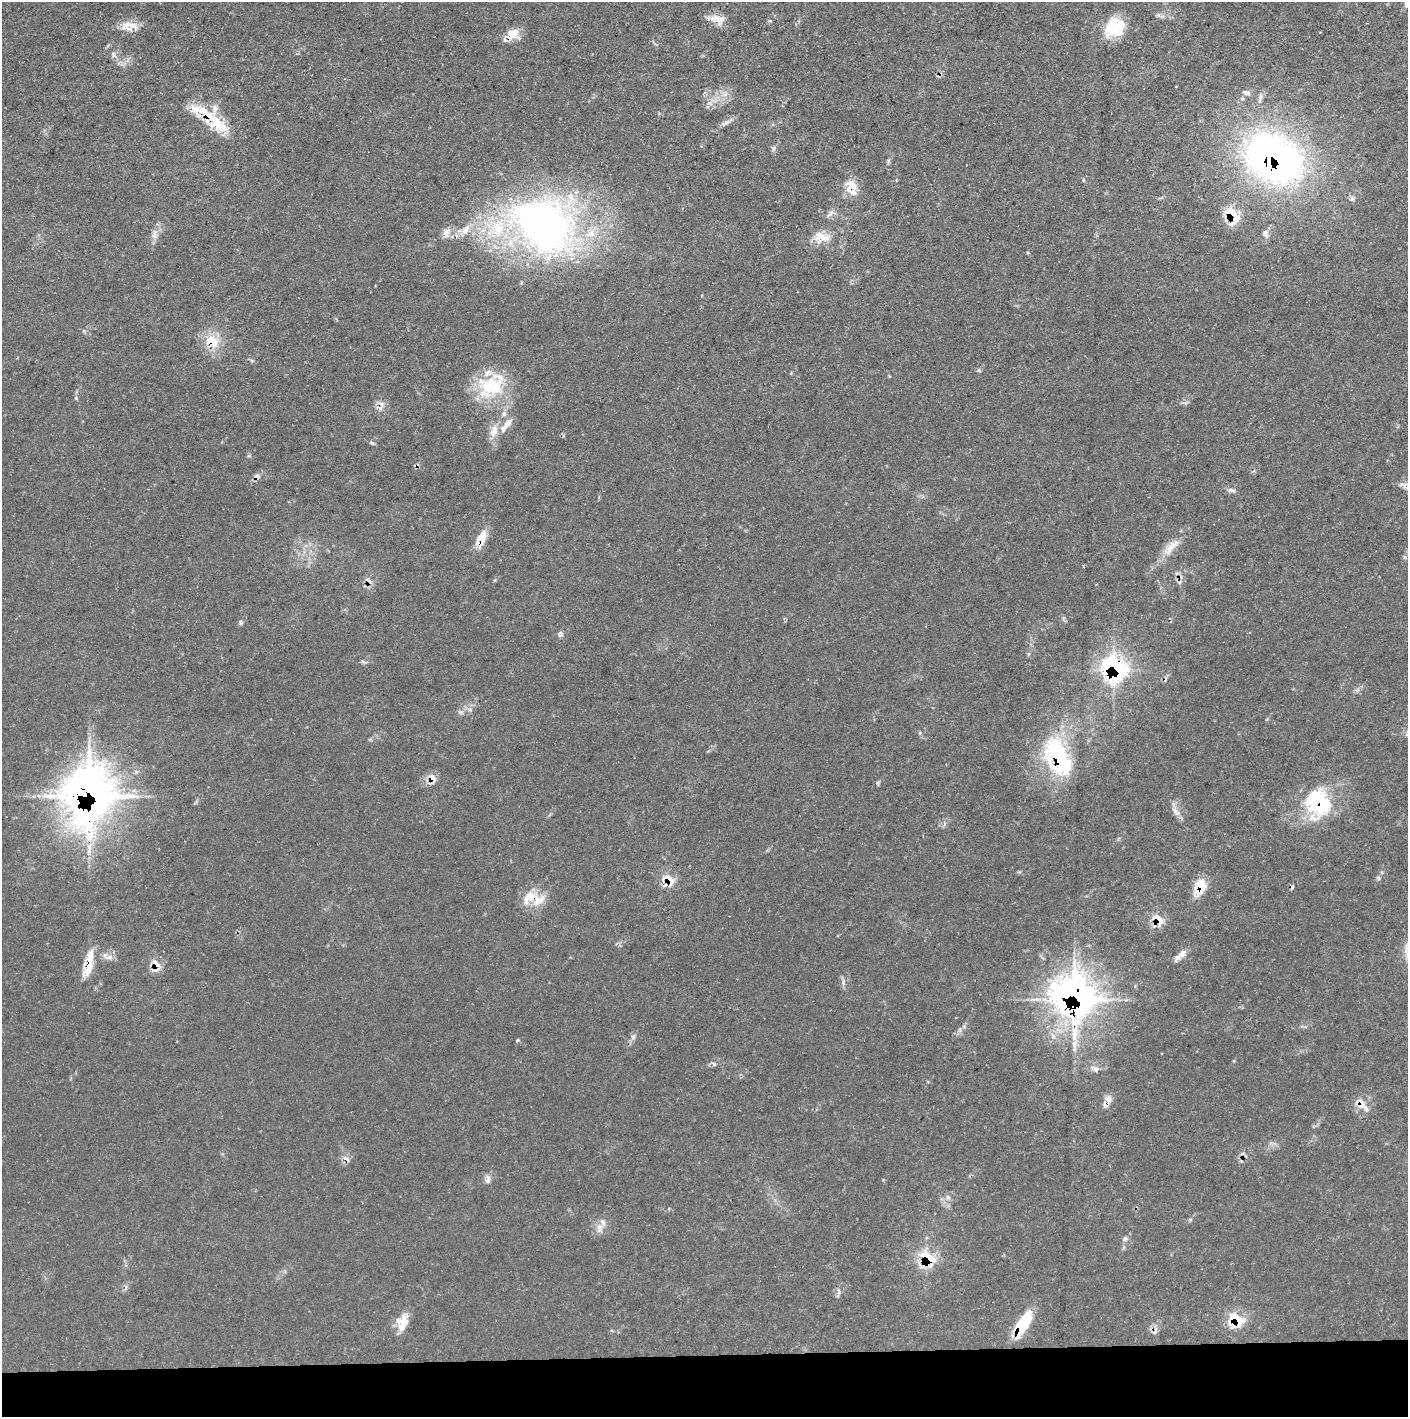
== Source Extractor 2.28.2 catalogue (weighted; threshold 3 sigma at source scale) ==
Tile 8 of 3 x 3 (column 2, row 3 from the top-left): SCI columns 1407-2812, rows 1-1415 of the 4218 x 4245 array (HDU 1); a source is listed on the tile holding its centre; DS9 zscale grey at full resolution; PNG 1410 x 1419 px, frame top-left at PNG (2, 2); no overlay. Shown black and unused: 4% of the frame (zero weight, under 3 of 5 exposures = <1% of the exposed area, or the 3 px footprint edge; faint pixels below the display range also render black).
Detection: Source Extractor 2.28.2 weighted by HDU 2 'WHT'; one run over the whole footprint, this tile lists its part. Background 0.0688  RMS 0.0041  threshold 0.0186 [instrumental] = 3 sigma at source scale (4.5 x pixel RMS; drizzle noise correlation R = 1.50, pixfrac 1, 0.05/0.05 arcsec/px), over >= 5 px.
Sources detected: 86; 1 inside a brighter object's white glare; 5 cosmic-ray / hot-pixel residue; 1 long thin detection or spike segment (spike, bleed or trail) — not listed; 12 inside a brighter listed object's ellipse — not listed separately; the other 67 listed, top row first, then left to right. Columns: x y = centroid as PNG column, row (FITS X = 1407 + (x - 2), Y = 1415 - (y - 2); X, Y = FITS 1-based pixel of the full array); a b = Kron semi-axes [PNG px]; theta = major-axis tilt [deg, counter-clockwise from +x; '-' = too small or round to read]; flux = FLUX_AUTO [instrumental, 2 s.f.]
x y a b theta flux
1158 15 5 5 - 0.8
718 19 21 10 -52 4.7
129 26 23 12 4 5.7
1114 28 26 21 35 15
513 34 15 13 20 6
113 55 10 6 -61 1.6
1247 93 10 6 -22 1.3
216 123 37 17 -30 16
726 123 14 5 37 1.9
774 148 8 4 89 0.91
1273 158 59 43 -27 190
851 188 23 14 -67 6.9
1352 198 7 6 - 1.1
830 213 14 4 51 1.4
1232 215 25 13 -68 11
543 225 92 68 -35 190
446 233 13 9 -84 2.7
154 234 17 6 82 2.5
1265 234 10 8 -74 1.7
821 237 24 13 -1 7
212 342 21 16 -32 9.7
979 370 7 3 -54 0.56
491 386 40 27 42 26
76 398 4 4 - 0.5
379 407 13 6 -17 2.2
504 414 7 7 - 1.5
507 425 26 8 51 5
416 465 8 4 31 0.79
1405 486 12 9 -31 2.5
1231 490 11 5 -9 1.4
481 538 21 10 75 7.1
1171 547 33 10 46 7
240 623 6 4 -71 0.79
560 634 6 5 - 1.9
1115 669 27 22 -47 51
920 733 6 4 -73 0.58
1058 757 50 26 -65 43
432 778 12 11 - 3.3
90 795 37 32 84 360
1320 803 40 32 61 33
1175 810 11 5 -51 1.8
669 879 19 11 -57 6.7
1200 887 19 12 67 9.9
529 897 23 13 41 8
1158 920 20 11 -48 5.8
1180 955 21 7 38 3.2
109 957 11 6 6 2.2
89 963 34 9 78 9.9
156 964 15 12 -26 4.5
843 982 8 4 89 1
1075 997 37 31 -39 200
1074 1036 17 8 85 5.4
633 1037 6 6 - 1.1
1053 1037 9 5 -64 1.7
517 1040 5 4 - 0.51
1096 1069 10 7 -36 1.8
1108 1099 14 9 -76 3
1360 1104 19 11 -29 5
346 1159 11 5 -44 1.6
488 1180 9 6 70 2
948 1197 7 5 -44 1.1
599 1228 12 8 87 2.7
1125 1239 7 5 75 1.1
927 1258 20 16 -44 15
1236 1320 20 15 -22 12
403 1322 21 13 72 6.6
1023 1324 26 9 59 21
Overlapping masked pixels (flux is a lower limit): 27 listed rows (the first 20) at x y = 513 34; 216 123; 1273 158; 851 188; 1232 215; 212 342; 379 407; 416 465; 481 538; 1115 669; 1058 757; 432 778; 90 795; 1320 803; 669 879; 1200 887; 529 897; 1158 920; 89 963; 156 964
Isophote crosses this tile's border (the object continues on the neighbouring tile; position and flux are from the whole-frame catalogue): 1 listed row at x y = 1405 486
Unlisted compact peaks at least as high as the median listed source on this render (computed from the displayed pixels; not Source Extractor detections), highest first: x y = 714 1064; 372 443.